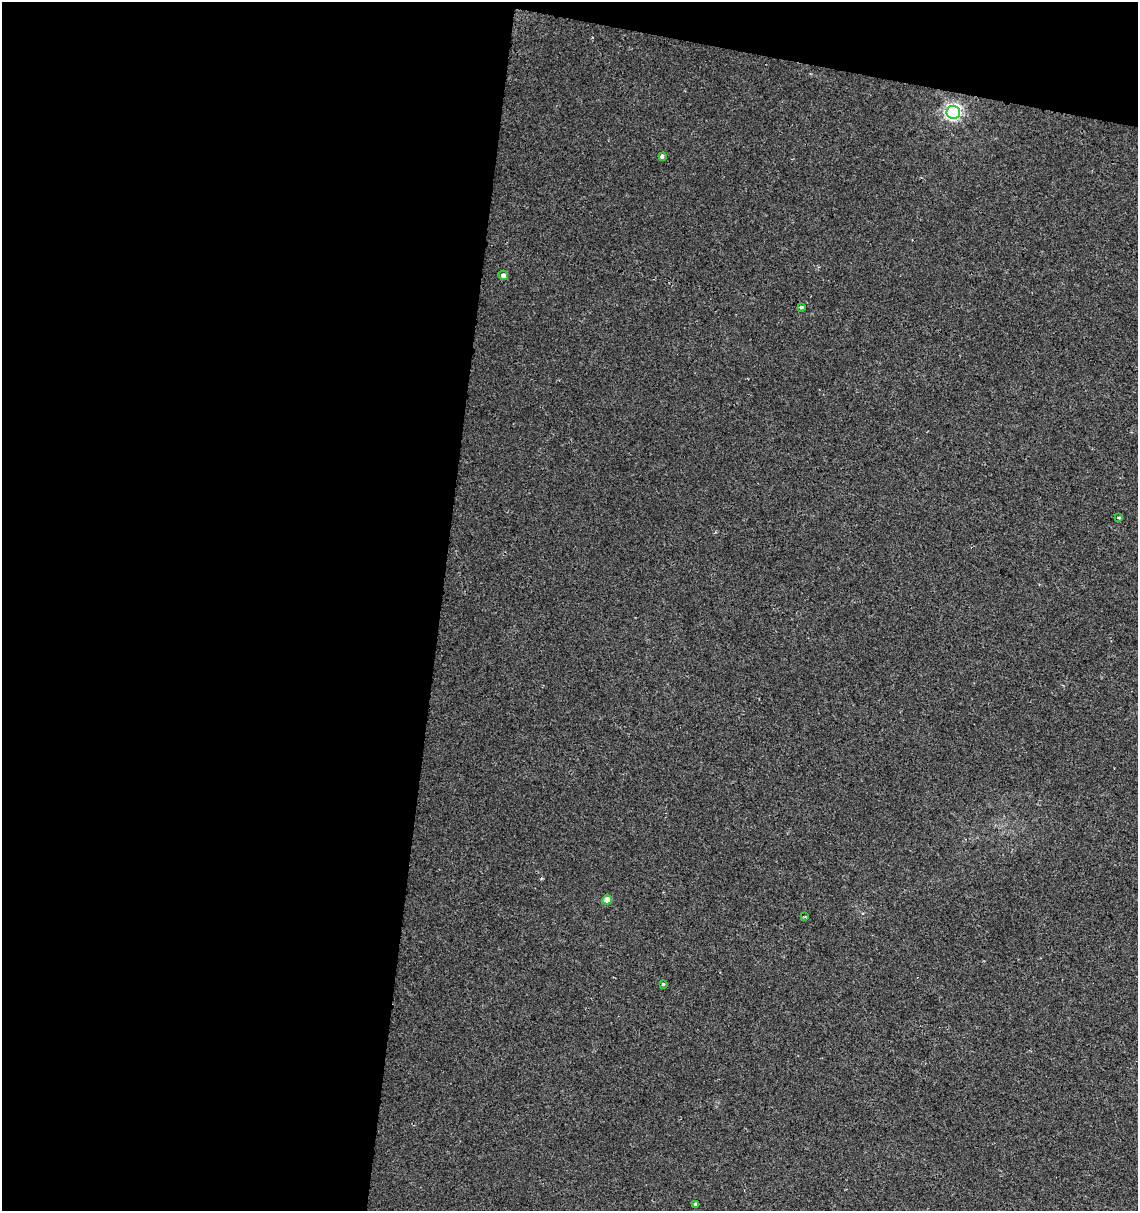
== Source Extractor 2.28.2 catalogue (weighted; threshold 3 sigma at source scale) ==
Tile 1 of 4 x 4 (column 1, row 1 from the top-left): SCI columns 227-1362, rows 3637-4845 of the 5057 x 4845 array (HDU 1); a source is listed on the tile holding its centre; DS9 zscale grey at full resolution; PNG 1140 x 1213 px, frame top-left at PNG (2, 2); each listed source drawn as its Kron ellipse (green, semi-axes under 4 px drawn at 4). Shown black and unused: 42% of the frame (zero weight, under 2 of 3 exposures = <1% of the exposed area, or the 3 px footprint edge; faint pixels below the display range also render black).
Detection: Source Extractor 2.28.2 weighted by HDU 2 'WHT'; one run over the whole footprint, this tile lists its part. Background 0.0117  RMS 0.0051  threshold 0.0231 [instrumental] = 3 sigma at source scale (4.5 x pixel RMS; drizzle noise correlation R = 1.50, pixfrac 1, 0.0396/0.0396 arcsec/px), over >= 5 px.
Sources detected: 9; all 9 listed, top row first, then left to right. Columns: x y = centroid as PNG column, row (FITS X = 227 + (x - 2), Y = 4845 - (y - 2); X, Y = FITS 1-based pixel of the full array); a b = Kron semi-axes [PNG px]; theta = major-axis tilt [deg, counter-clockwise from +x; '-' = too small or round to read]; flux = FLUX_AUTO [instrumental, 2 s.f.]
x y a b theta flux
953 112 6 6 - 160
662 156 4 3 - 2.7
503 275 5 4 - 2.2
801 307 3 3 - 0.98
1118 518 3 3 - 0.9
607 900 5 4 - 5.5
805 917 4 3 - 0.49
663 984 3 3 - 0.56
695 1205 4 3 - 2.9